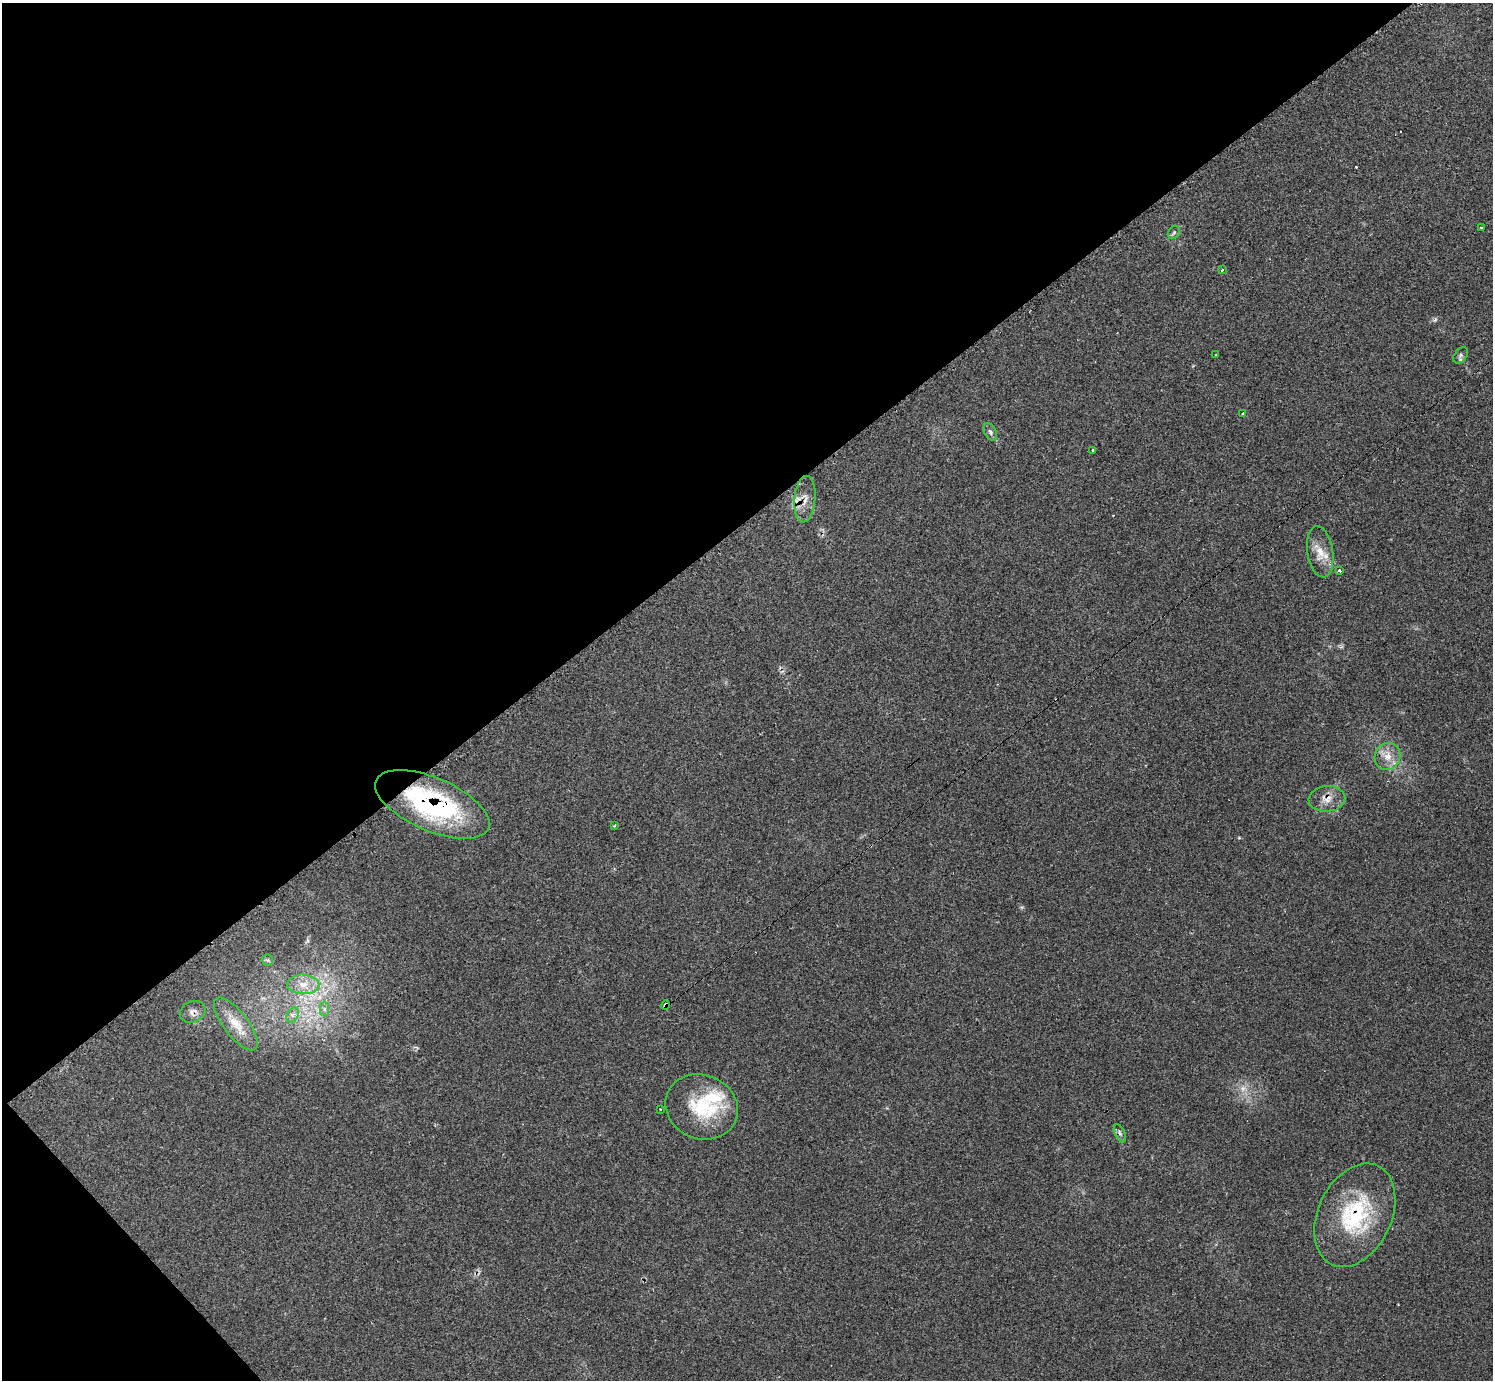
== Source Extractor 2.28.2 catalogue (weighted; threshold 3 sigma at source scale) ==
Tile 5 of 4 x 4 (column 1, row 2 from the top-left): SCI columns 1-1491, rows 2921-4298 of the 5972 x 5970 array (HDU 1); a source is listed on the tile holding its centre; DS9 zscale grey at full resolution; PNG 1495 x 1382 px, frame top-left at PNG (2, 3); each listed source drawn as its Kron ellipse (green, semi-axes under 4 px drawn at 4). Shown black and unused: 40% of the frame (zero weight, under 2 of 3 exposures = <1% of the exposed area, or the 3 px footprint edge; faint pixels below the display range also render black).
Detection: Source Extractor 2.28.2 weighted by HDU 2 'WHT'; one run over the whole footprint, this tile lists its part. Background 0.161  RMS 0.0092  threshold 0.0415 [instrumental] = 3 sigma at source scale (4.5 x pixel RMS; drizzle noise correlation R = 1.50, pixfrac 1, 0.05/0.05 arcsec/px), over >= 5 px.
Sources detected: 30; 1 too faint to see at this stretch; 2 cosmic-ray / hot-pixel residue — neither listed nor drawn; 1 inside a brighter listed object's ellipse — not listed separately; the other 26 listed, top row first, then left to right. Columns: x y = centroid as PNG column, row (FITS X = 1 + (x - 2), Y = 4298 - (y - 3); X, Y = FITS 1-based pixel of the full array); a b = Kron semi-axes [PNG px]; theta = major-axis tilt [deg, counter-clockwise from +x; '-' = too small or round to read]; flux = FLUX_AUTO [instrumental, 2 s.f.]
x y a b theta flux
1481 228 3 3 - 4.1
1174 232 7 5 54 2
1222 270 3 2 - 1.6
1216 355 3 3 - 13
1461 355 9 6 53 2.4
1243 414 4 3 - 2.8
990 432 9 6 -61 2.5
1093 450 3 3 - 2.2
805 499 23 10 84 10
1320 552 26 13 -81 15
1339 570 3 3 - 3.6
1387 757 14 12 60 11
1327 799 18 13 5 10
432 804 61 26 -23 150
614 826 3 3 - 1.2
267 960 6 5 - 1.6
303 984 16 9 -2 12
665 1005 5 4 - 8.2
324 1009 7 4 -89 2.4
193 1012 13 10 25 5.5
293 1015 8 5 60 3
236 1024 32 12 -52 19
702 1107 37 32 -22 57
660 1109 3 2 - 1.1
1120 1133 10 5 -65 2.5
1355 1215 54 36 65 87
Overlapping masked pixels (flux is a lower limit): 6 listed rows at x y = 805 499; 1327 799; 432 804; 665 1005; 193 1012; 1355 1215